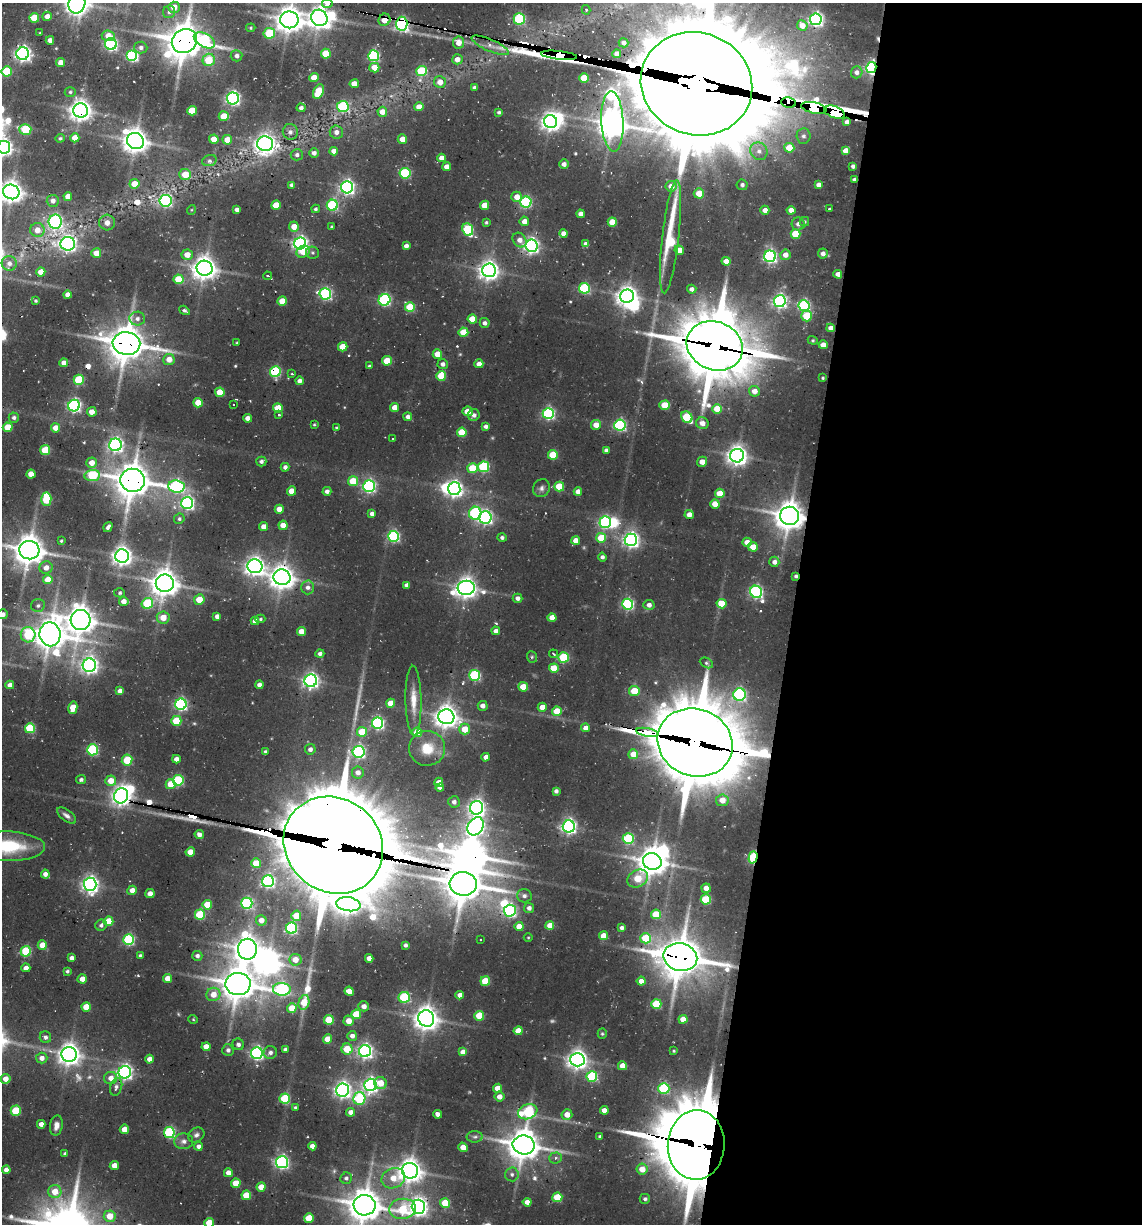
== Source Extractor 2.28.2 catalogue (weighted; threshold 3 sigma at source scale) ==
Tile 12 of 4 x 4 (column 4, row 3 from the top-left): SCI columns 3670-4809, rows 1382-2603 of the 5313 x 5048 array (HDU 1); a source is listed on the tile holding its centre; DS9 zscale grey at full resolution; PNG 1144 x 1226 px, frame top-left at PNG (2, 3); each listed source drawn as its Kron ellipse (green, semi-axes under 4 px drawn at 4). Shown black and unused: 31% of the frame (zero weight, under 2 of 3 exposures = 12% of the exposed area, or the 3 px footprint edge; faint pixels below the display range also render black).
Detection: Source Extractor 2.28.2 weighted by HDU 2 'WHT'; one run over the whole footprint, this tile lists its part. Background 0.105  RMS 0.01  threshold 0.0465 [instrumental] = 3 sigma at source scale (4.5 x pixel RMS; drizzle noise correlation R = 1.50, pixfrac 1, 0.05/0.05 arcsec/px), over >= 5 px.
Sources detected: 542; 6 too faint to see at this stretch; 14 inside a brighter object's white glare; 10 cosmic-ray / hot-pixel residue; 3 long thin detections or spike segments (spike, bleed or trail) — neither listed nor drawn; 1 inside a brighter listed object's ellipse — not listed separately; of the other 508, all 500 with FLUX_AUTO >= 0.874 (the completeness limit of this list) listed and drawn (8 fainter detections not listed), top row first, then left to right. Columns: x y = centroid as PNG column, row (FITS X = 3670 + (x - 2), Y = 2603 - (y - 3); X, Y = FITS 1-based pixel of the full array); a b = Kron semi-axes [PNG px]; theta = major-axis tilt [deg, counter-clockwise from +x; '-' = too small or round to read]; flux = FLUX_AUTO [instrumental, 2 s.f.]
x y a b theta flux
77 4 10 8 70 900
327 4 5 4 - 52
174 7 5 5 - 9.9
586 10 5 4 - 1.9
169 12 6 6 - 2.8
47 16 5 4 - 6.8
34 18 5 5 - 24
319 18 8 8 - 740
519 19 5 5 - 93
816 19 6 6 - 270
289 20 9 8 - 1100
384 20 6 5 - 14
402 24 7 5 -84 230
802 25 5 5 - 8
251 28 5 4 - 1.2
40 33 3 3 - 0.96
269 33 6 5 - 51
108 36 6 5 - 11
50 40 4 4 - 5.9
204 40 11 6 -29 88
184 41 13 11 31 2100
459 43 6 5 - 9.2
623 43 5 4 - 4
111 44 6 6 - 190
490 45 20 6 -23 8.5
141 48 6 6 - 3.5
23 54 6 6 - 360
326 54 5 5 - 27
617 54 4 4 - 6.1
559 55 18 4 -6 1700
132 56 5 5 - 130
237 56 6 5 - 4.3
374 56 5 5 - 110
457 59 5 5 - 7.1
209 60 6 6 - 29
61 63 5 4 - 7.9
374 68 5 5 - 13
871 68 5 5 - 190
7 71 5 5 - 47
422 71 5 5 - 51
857 72 6 6 - 3.8
314 78 4 4 - 15
584 78 4 4 - 21
440 82 6 6 - 7.8
354 84 4 4 - 11
696 84 56 51 -21 38000
474 87 4 4 - 2
318 91 7 5 63 32
70 92 5 5 - 1.9
233 98 6 6 - 250
789 103 7 5 -8 1500
343 106 6 5 - 76
419 107 4 4 - 11
301 108 4 4 - 3.4
814 108 13 5 -11 2500
81 110 7 7 - 760
192 111 5 4 - 25
382 112 5 5 - 8.5
499 112 4 3 - 2.1
834 112 11 6 -20 3000
224 116 5 5 - 20
612 121 30 11 -87 1500
551 122 6 6 - 530
847 122 4 4 - 3.9
25 129 6 5 - 55
290 132 8 7 - 4.2
336 132 6 6 - 5.3
803 136 8 7 - 3.5
60 138 5 4 - 1.7
75 138 4 4 - 12
214 139 4 4 - 12
402 139 5 4 - 9.2
227 140 5 4 - 13
135 141 9 8 - 1000
265 144 8 7 - 520
4 147 6 6 - 360
789 148 5 5 - 22
334 151 4 4 - 6.3
759 151 9 8 - 6.2
846 151 4 4 - 13
314 153 5 4 - 4
297 155 6 5 - 2.6
442 158 4 4 - 6.8
209 160 7 5 17 2.9
564 164 5 4 - 4.7
853 166 4 4 - 3.2
446 167 4 4 - 6.3
405 173 5 5 - 86
185 174 6 5 - 18
854 179 4 3 - 2.8
134 184 5 5 - 17
291 185 4 4 - 2.4
742 185 5 5 - 2.7
818 185 4 4 - 5.3
671 186 5 5 - 10
347 187 6 6 - 310
11 192 8 7 - 880
699 193 5 5 - 15
68 196 4 4 - 9.3
517 197 5 5 - 9.9
53 201 6 6 - 4.6
166 201 6 6 - 170
526 202 5 5 - 110
276 205 5 4 - 20
332 205 5 5 - 91
485 205 5 4 - 16
316 209 4 4 - 1.8
830 209 3 3 - 1.8
191 210 5 3 - 0.96
237 210 4 4 - 3.6
765 210 4 4 - 5.9
791 210 4 4 - 6.8
581 214 4 4 - 6.2
524 221 5 4 - 6.7
55 222 7 6 - 230
486 222 4 4 - 1.7
612 222 4 4 - 20
804 222 5 5 - 1.6
107 223 8 8 - 6.7
798 224 6 6 - 3.8
294 227 5 4 - 11
332 227 3 3 - 1.4
468 229 6 5 - 66
37 230 7 7 - 9.1
564 233 4 4 - 6
796 234 5 5 - 30
671 237 57 8 83 80
520 240 8 6 -49 6.7
300 243 6 6 - 300
68 244 7 7 - 370
586 244 4 4 - 5.2
406 246 4 4 - 4.5
531 246 6 6 - 310
679 250 5 4 - 9.6
303 252 7 5 30 16
96 253 5 5 - 11
312 253 7 6 - 2.1
823 254 5 5 - 5
187 255 5 5 - 10
785 255 5 5 - 7.2
770 256 6 6 - 210
726 261 4 4 - 8.6
9 263 7 7 - 4.9
205 268 8 7 - 930
489 270 7 7 - 590
41 272 4 4 - 11
838 274 4 4 - 6.8
268 276 4 3 - 1.2
178 279 5 5 - 21
584 288 5 5 - 85
692 289 5 4 - 4.1
325 294 6 5 - 150
67 295 4 4 - 5.5
627 296 7 6 - 630
384 300 6 5 - 130
36 301 3 3 - 1.4
282 301 4 4 - 19
780 301 6 6 - 250
804 306 5 5 - 120
410 307 5 5 - 38
184 310 5 4 - 2.1
807 316 5 5 - 32
137 319 8 7 - 4.1
472 319 4 4 - 21
485 323 5 4 - 3.8
831 328 4 4 - 6.5
463 332 5 4 - 23
813 340 5 4 - 1.1
126 343 14 11 -8 2300
237 343 3 2 - 0.99
823 345 4 4 - 7.7
715 346 29 24 -23 5100
343 347 5 4 - 17
437 354 4 4 - 13
169 359 5 5 - 9.6
387 361 5 5 - 23
64 363 4 4 - 7.6
443 364 5 5 - 3.8
479 364 4 4 - 7.4
369 366 4 3 - 1.4
275 372 5 5 - 88
292 374 3 3 - 1.4
441 376 5 5 - 30
823 378 3 3 - 1.2
79 380 5 5 - 55
299 381 4 4 - 4.4
754 391 5 5 - 7.9
220 392 5 4 - 20
198 403 4 4 - 18
233 405 3 2 - 1.4
665 405 5 4 - 26
74 406 6 5 - 200
278 408 5 4 - 22
395 408 4 4 - 11
717 409 4 4 - 21
468 411 5 5 - 13
92 412 5 4 - 7.3
548 413 5 5 - 160
279 415 3 3 - 5.3
474 415 6 5 - 4.1
408 417 4 4 - 4.3
687 417 6 5 - 58
14 418 5 5 - 2.6
247 418 4 4 - 5.4
702 423 6 5 - 6.7
314 425 3 3 - 1.1
596 425 5 5 - 9.4
620 425 5 5 - 160
486 426 4 3 - 3.9
8 427 5 4 - 23
55 428 4 4 - 11
336 428 3 3 - 1.1
462 432 5 5 - 26
392 439 3 3 - 2.2
115 445 6 6 - 260
45 450 5 5 - 36
606 450 4 4 - 3.4
553 455 5 5 - 34
737 456 7 6 - 640
261 461 5 5 - 2.9
702 462 5 5 - 7.6
92 463 5 5 - 9.3
285 467 4 4 - 3.4
483 467 5 5 - 84
472 468 5 5 - 27
31 474 4 4 - 11
92 476 8 5 6 55
133 480 12 11 - 2000
353 481 5 5 - 26
176 486 8 6 -7 180
369 486 6 5 - 190
559 487 5 5 - 32
541 488 9 8 - 3.9
454 489 6 6 - 370
292 491 4 4 - 14
327 491 4 4 - 3.5
578 492 4 4 - 7.4
720 493 5 5 - 22
46 499 6 5 - 44
187 503 6 6 - 210
715 504 4 4 - 12
279 509 4 4 - 10
475 513 6 6 - 93
372 514 4 4 - 3.8
689 514 5 4 - 6.9
790 516 9 9 - 1300
485 517 6 6 - 220
179 519 5 5 - 2.1
605 522 6 5 - 140
283 525 4 4 - 13
108 527 5 3 - 3.1
264 527 4 4 - 8.7
394 536 5 5 - 130
502 538 4 4 - 2.2
601 538 5 5 - 27
576 540 4 4 - 10
631 540 6 6 - 360
61 541 3 3 - 1.2
747 542 5 4 - 8.5
753 547 5 4 - 13
29 550 10 9 - 1500
122 556 7 7 - 560
602 557 4 4 - 3
774 562 5 5 - 4
255 566 7 7 - 520
46 568 6 6 - 6.9
795 576 4 3 - 2.4
282 577 8 8 - 990
48 580 5 4 - 15
165 583 9 8 - 1200
407 585 4 4 - 4.6
308 587 7 6 - 4.3
466 588 8 7 - 720
756 592 6 5 - 200
120 593 5 4 - 1.6
518 598 5 4 - 4.1
199 600 5 5 - 16
124 601 5 4 - 6.7
147 603 6 5 - 56
628 604 5 5 - 130
722 604 5 5 - 21
649 605 5 5 - 5.3
38 606 7 6 - 2.8
3 614 5 4 - 4.4
217 616 4 4 - 4.5
163 617 6 6 - 12
552 618 4 4 - 10
260 619 5 4 - 1.5
80 620 10 10 - 1400
255 621 4 4 - 6.1
301 631 4 4 - 11
496 631 4 4 - 4.7
50 634 12 10 -79 1600
28 635 7 7 - 54
320 654 4 4 - 3.1
554 654 4 3 - 1.5
532 657 6 5 - 1.6
563 657 5 5 - 55
706 663 7 4 -27 1.8
89 665 7 6 - 400
554 668 5 4 - 21
475 675 5 5 - 93
311 681 6 6 - 330
10 685 4 4 - 5.3
259 685 4 4 - 3.6
523 687 5 4 - 20
120 691 4 4 - 5.3
634 691 5 5 - 25
739 694 6 6 - 180
413 701 35 8 -89 16
391 703 4 4 - 15
181 704 6 5 - 170
483 706 5 5 - 4.9
542 707 4 4 - 10
73 708 6 4 78 15
557 711 5 4 - 21
446 717 8 7 - 900
176 721 5 5 - 37
378 723 5 5 - 170
30 728 5 5 - 51
586 728 4 4 - 6.5
465 729 5 5 - 16
362 732 5 5 - 26
417 732 5 5 - 26
647 732 11 4 -10 400
695 743 38 33 -22 8600
427 748 18 17 - 24
310 749 5 5 - 3.8
92 750 5 5 - 100
265 751 3 3 - 1.7
359 752 6 6 - 180
633 754 5 5 - 15
486 757 4 4 - 5
176 759 4 4 - 5.5
127 760 5 5 - 27
358 772 6 6 - 5.9
81 780 5 4 - 2.1
178 780 5 5 - 77
111 781 5 5 - 13
439 782 5 4 - 8.9
171 784 5 5 - 19
440 788 4 3 - 2.1
556 791 4 4 - 3
121 796 8 7 - 570
722 800 6 6 - 13
454 802 6 5 - 2.9
477 808 7 6 - 390
67 816 11 5 -36 3.9
476 826 10 7 55 390
569 826 6 6 - 300
199 834 5 4 - 4.5
628 839 5 5 - 73
333 845 52 46 -39 19000
8 846 37 14 -1 55
190 852 4 4 - 12
753 857 6 4 73 110
652 862 9 8 - 1200
256 863 5 4 - 23
45 874 4 4 - 5.5
638 878 11 8 29 28
268 881 6 6 - 200
90 884 6 6 - 390
463 884 13 12 - 2100
706 888 4 4 - 8.5
132 890 5 4 - 7.4
150 894 4 4 - 6.6
524 896 7 7 - 3.8
706 899 5 5 - 48
247 903 5 5 - 130
348 904 12 7 -10 660
207 905 5 5 - 23
529 908 5 5 - 4.5
510 911 6 6 - 180
656 914 5 5 - 36
200 915 5 5 - 52
296 916 5 4 - 17
261 920 5 5 - 7.8
108 921 5 4 - 23
101 925 6 5 - 3
550 925 4 4 - 10
519 926 4 4 - 13
291 928 5 5 - 140
622 928 4 4 - 2.9
603 936 4 4 - 14
528 937 4 3 - 0.87
646 938 5 5 - 37
129 940 5 5 - 100
480 940 3 2 - 1.5
42 945 4 4 - 15
405 945 4 4 - 2.8
247 949 10 9 - 1100
26 951 5 5 - 49
140 955 3 3 - 1.4
197 956 5 5 - 3.4
680 957 17 13 -12 2600
72 958 4 4 - 3.8
369 958 4 4 - 7.6
295 960 6 6 - 11
26 968 4 4 - 5.7
67 971 4 4 - 1.8
167 978 4 4 - 8.5
82 979 5 4 - 11
485 981 5 5 - 25
641 981 4 4 - 7.5
238 984 12 11 - 1900
282 989 9 6 -2 160
349 991 4 4 - 12
213 994 7 6 - 11
460 995 4 4 - 6.7
404 997 5 5 - 68
304 1002 7 5 76 22
656 1004 5 5 - 44
364 1006 5 5 - 5.7
86 1007 5 4 - 17
292 1008 4 4 - 19
356 1014 5 5 - 29
479 1016 5 5 - 30
426 1018 8 8 - 890
193 1019 5 3 - 0.9
683 1019 4 4 - 11
329 1020 5 5 - 35
349 1021 5 5 - 9.8
518 1031 4 4 - 13
602 1034 5 4 - 1.3
352 1036 5 5 - 4.5
45 1037 6 5 - 3.2
328 1039 4 4 - 15
238 1044 6 5 - 2.8
206 1047 4 4 - 8.3
285 1049 4 3 - 2.7
347 1049 5 5 - 23
228 1050 6 5 - 3.2
365 1051 6 6 - 290
674 1051 3 2 - 0.94
270 1052 7 6 - 3.8
463 1052 4 4 - 11
257 1053 6 6 - 220
69 1054 7 7 - 790
42 1058 6 5 - 5.9
149 1059 4 4 - 7.6
577 1060 7 6 - 590
622 1066 4 4 - 11
125 1072 6 6 - 290
592 1076 5 5 - 72
111 1078 6 6 - 7.8
5 1079 5 5 - 8.7
381 1083 6 6 - 13
370 1085 6 6 - 280
116 1087 9 6 72 3.5
497 1088 4 4 - 12
664 1088 5 5 - 85
343 1090 6 6 - 380
499 1097 5 5 - 6.9
285 1099 5 5 - 61
359 1099 6 6 - 79
295 1107 3 3 - 1.1
604 1110 4 4 - 7.6
16 1111 5 5 - 41
350 1112 4 4 - 5.9
528 1112 10 7 21 92
438 1114 4 4 - 5.1
567 1115 5 5 - 9.4
41 1124 4 4 - 6.1
56 1125 10 6 79 5.8
124 1129 4 4 - 12
169 1132 5 5 - 97
196 1135 8 7 - 3.3
475 1137 8 5 3 2.5
600 1137 3 3 - 2.3
184 1141 9 8 - 4.6
524 1145 11 9 -11 1800
696 1145 35 28 85 8500
198 1146 4 4 - 3.6
312 1146 4 4 - 6.5
463 1147 5 4 - 11
65 1154 4 3 - 2.7
555 1158 6 5 - 2.3
282 1162 6 6 - 210
114 1166 4 4 - 10
642 1169 5 5 - 12
6 1170 4 4 - 6.6
410 1171 8 8 - 880
228 1173 4 4 - 7.1
512 1174 7 6 - 3.3
346 1178 6 5 - 2.5
393 1178 12 10 23 15
236 1183 5 4 - 19
261 1187 4 4 - 13
55 1192 6 6 - 15
246 1195 5 4 - 24
557 1197 5 5 - 29
645 1199 5 5 - 2.5
527 1202 4 4 - 7.1
445 1203 5 5 - 29
365 1205 11 10 - 1700
418 1207 7 7 - 430
403 1209 13 10 6 38
110 1216 6 6 - 16
309 1218 5 4 - 26
209 1223 5 5 - 23
Overlapping masked pixels (flux is a lower limit): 31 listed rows (the first 20) at x y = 384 20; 402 24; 204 40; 184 41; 559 55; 871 68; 696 84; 789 103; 814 108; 81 110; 834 112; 612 121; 847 122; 854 179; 126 343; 715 346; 275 372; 133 480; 790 516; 795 576
Isophote crosses this tile's border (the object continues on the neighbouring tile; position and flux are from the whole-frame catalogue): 12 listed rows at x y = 77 4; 327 4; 289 20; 696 84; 4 147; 11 192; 29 550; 3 614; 8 846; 696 1145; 365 1205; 209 1223